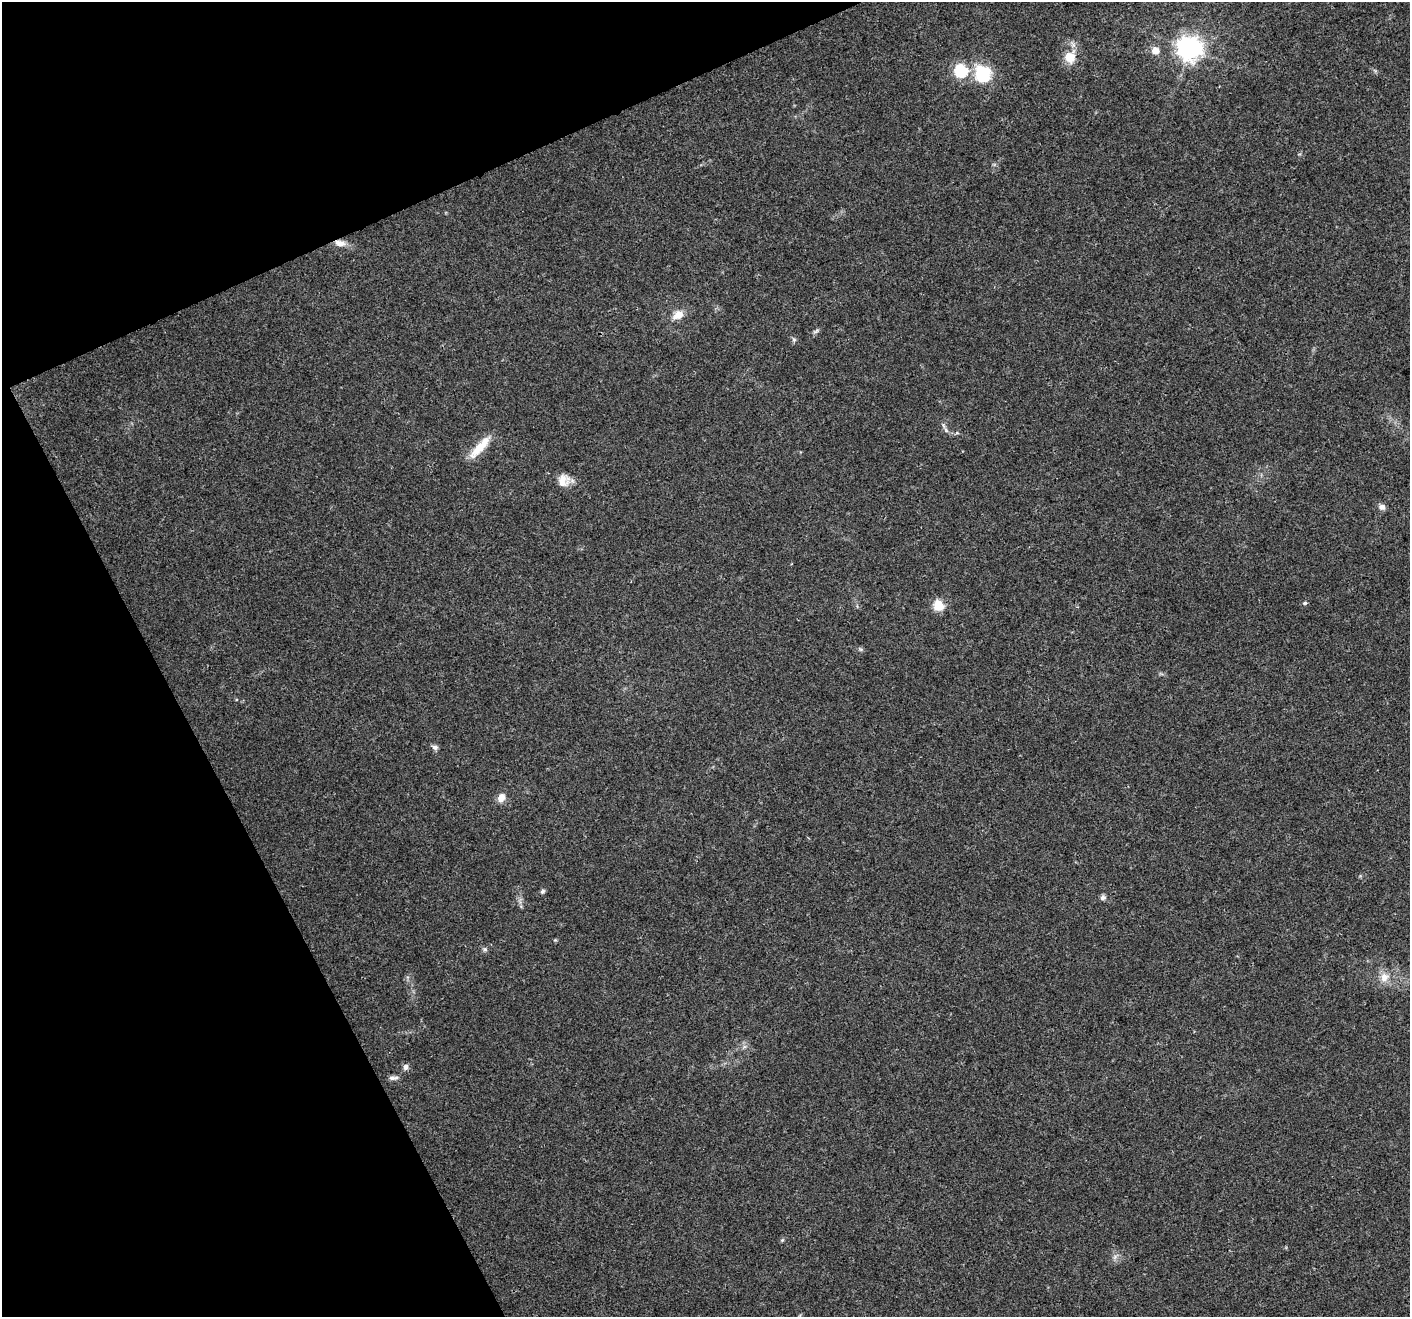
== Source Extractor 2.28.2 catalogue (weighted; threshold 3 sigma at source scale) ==
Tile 5 of 4 x 4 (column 1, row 2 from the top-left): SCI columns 67-1474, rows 2848-4162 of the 5761 x 5639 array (HDU 1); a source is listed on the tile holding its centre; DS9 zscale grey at full resolution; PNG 1412 x 1319 px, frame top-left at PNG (2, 2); no overlay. Shown black and unused: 22% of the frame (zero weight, under 3 of 4 exposures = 7% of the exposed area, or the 3 px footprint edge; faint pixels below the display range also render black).
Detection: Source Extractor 2.28.2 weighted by HDU 2 'WHT'; one run over the whole footprint, this tile lists its part. Background 0.0499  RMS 0.0041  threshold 0.0185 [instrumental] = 3 sigma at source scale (4.5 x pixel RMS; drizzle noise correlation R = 1.50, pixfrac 1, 0.0396/0.0396 arcsec/px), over >= 5 px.
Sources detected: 25; all 25 listed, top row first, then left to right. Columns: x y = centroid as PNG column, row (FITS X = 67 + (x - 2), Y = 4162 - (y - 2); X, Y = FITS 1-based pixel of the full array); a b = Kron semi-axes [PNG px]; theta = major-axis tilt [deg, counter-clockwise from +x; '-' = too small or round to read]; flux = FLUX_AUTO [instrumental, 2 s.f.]
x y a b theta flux
1190 49 8 8 - 360
1155 51 8 7 - 3.8
1069 57 12 11 - 8
961 71 6 6 - 53
982 74 21 17 -63 18
340 243 15 8 -9 3.4
678 315 12 9 29 4.8
816 331 10 4 26 0.91
794 339 7 5 -69 0.86
946 430 8 5 -46 1.1
480 447 37 9 48 8.4
563 480 16 14 62 5.1
1382 507 8 7 - 1.8
1305 603 5 4 - 0.75
939 605 5 5 - 26
435 747 9 6 -20 1.2
501 798 11 8 68 3.4
543 891 6 5 - 0.79
1103 897 8 7 - 1.1
485 949 7 5 -20 0.85
1384 977 14 12 62 4.5
405 1067 7 6 - 1.6
393 1078 13 5 2 1.6
782 1240 6 4 46 0.54
1115 1257 8 4 54 1.1
Overlapping masked pixels (flux is a lower limit): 1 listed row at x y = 340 243